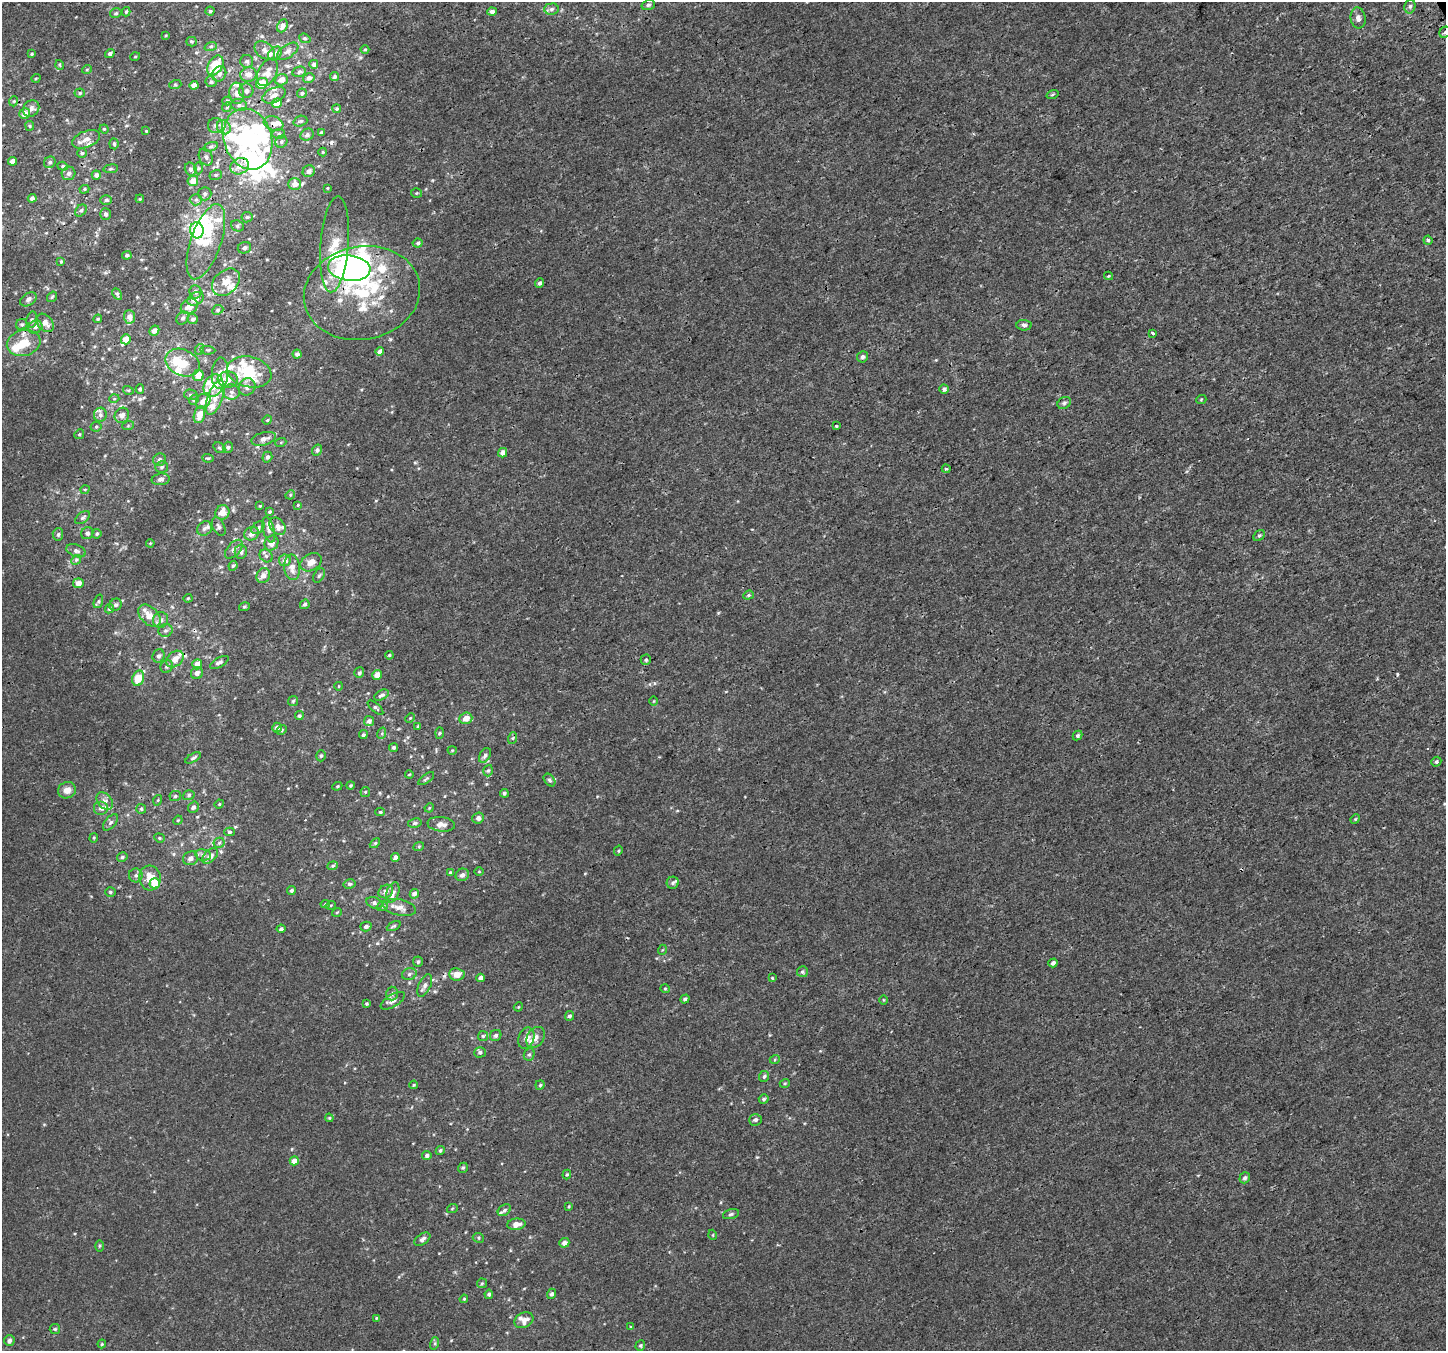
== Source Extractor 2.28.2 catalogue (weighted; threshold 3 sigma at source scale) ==
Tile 10 of 4 x 4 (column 2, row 3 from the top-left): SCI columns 1598-3041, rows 1569-2917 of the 5995 x 5869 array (HDU 1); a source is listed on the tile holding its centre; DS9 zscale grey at full resolution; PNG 1448 x 1353 px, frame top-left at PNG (2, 2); each listed source drawn as its Kron ellipse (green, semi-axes under 4 px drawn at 4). Shown black and unused: <1% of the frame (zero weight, under 3 of 4 exposures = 5% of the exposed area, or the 3 px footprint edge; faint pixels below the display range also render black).
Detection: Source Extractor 2.28.2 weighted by HDU 2 'WHT'; one run over the whole footprint, this tile lists its part. Background 4.80e-04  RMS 0.0014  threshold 0.00625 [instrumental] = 3 sigma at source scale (4.5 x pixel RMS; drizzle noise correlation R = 1.50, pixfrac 1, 0.0396/0.0396 arcsec/px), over >= 5 px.
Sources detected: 422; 7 inside a brighter object's white glare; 6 cosmic-ray / hot-pixel residue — neither listed nor drawn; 44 inside a brighter listed object's ellipse — not listed separately; the other 365 listed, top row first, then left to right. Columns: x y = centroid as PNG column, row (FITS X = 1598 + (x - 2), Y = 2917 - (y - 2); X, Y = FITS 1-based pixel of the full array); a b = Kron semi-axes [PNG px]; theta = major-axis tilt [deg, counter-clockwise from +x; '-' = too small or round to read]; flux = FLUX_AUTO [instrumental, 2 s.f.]
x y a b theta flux
648 5 7 5 15 0.29
1410 6 7 5 75 0.3
551 9 7 5 4 0.39
210 11 4 4 - 0.18
492 11 4 4 - 0.52
126 12 4 3 - 0.19
116 13 6 4 15 0.22
1358 18 10 7 -82 0.67
282 26 7 5 64 0.68
1445 32 6 5 - 0.28
166 35 4 2 - 0.12
305 38 6 4 -19 0.18
191 42 5 4 - 0.21
211 46 6 4 18 0.21
365 49 4 3 - 0.12
265 50 11 7 -36 0.74
288 51 12 6 35 0.52
110 53 5 4 - 0.35
275 53 8 6 42 0.48
31 54 3 3 - 0.14
135 57 5 3 - 0.11
247 61 6 6 - 0.36
314 64 4 4 - 0.34
60 65 5 3 - 0.13
215 65 11 7 58 3.8
87 69 5 3 - 0.12
267 72 14 9 63 1.3
299 72 7 5 13 0.26
219 74 8 6 60 0.52
248 74 8 7 - 0.97
334 77 5 4 - 0.26
36 78 5 3 - 0.12
309 78 6 4 13 0.48
281 80 6 5 - 1
211 82 6 5 - 0.29
262 83 6 5 - 2.2
175 85 6 4 18 0.18
194 85 4 4 - 0.79
246 91 7 7 - 0.53
80 93 5 4 - 0.19
237 93 11 7 -85 0.84
302 93 5 4 - 0.22
1052 94 6 3 19 0.18
274 95 12 7 24 0.81
14 101 5 3 - 0.12
227 101 5 4 - 0.22
277 103 5 4 - 1.7
239 105 8 6 -14 0.39
227 107 5 4 - 0.18
31 108 9 7 49 0.57
337 109 4 4 - 0.2
25 114 6 5 - 0.88
300 121 7 5 18 0.23
274 123 10 7 -19 0.77
30 126 5 4 - 0.17
216 126 7 7 - 0.52
224 127 8 6 -49 0.61
104 129 5 4 - 0.15
146 131 4 4 - 0.11
321 133 3 3 - 0.27
279 134 6 5 - 0.23
307 135 7 5 31 0.35
86 139 15 8 22 0.98
248 139 31 23 -73 23
281 142 6 5 - 0.31
114 144 5 4 - 0.21
211 147 7 4 18 0.28
323 152 4 4 - 0.12
82 153 4 4 - 0.2
206 157 9 6 -63 0.46
12 161 4 4 - 0.84
50 162 6 5 - 0.35
63 166 5 4 - 0.18
240 166 9 8 - 1.1
198 168 6 4 90 0.18
111 169 7 3 8 0.18
191 169 6 6 - 0.43
309 171 6 5 - 0.56
69 173 7 6 - 0.48
96 175 4 4 - 0.59
216 175 6 5 - 0.22
193 181 5 5 - 1.2
295 184 6 6 - 0.9
327 188 4 3 - 0.1
84 189 5 4 - 0.18
416 193 5 5 - 0.16
205 194 6 6 - 0.36
32 198 4 4 - 0.47
140 199 4 3 - 0.14
106 200 6 5 - 0.25
196 200 6 5 - 0.31
81 210 7 5 49 0.28
106 214 6 5 - 0.37
247 217 5 5 - 0.21
237 226 7 5 -22 0.27
197 230 8 6 -78 9.9
1428 240 4 4 - 0.31
206 242 39 15 71 4
418 243 5 4 - 0.29
334 244 48 14 86 4.6
244 248 7 5 23 0.32
127 255 5 4 - 0.24
61 261 4 3 - 0.14
349 268 21 12 -7 39
1108 276 4 3 - 0.13
226 282 16 11 43 1.6
540 283 5 4 - 0.36
195 292 7 6 - 0.45
362 293 58 46 10 15
117 294 6 4 -61 0.22
52 297 5 3 - 0.17
28 299 9 6 33 0.46
195 299 8 6 31 0.95
189 306 9 7 35 1.2
218 310 6 4 24 0.2
129 317 6 5 - 0.84
183 318 7 5 49 0.29
98 319 4 4 - 0.14
193 319 5 5 - 0.38
32 320 8 5 79 0.32
45 323 10 7 -49 1
22 324 6 5 - 0.25
1024 325 7 5 -3 0.38
35 327 7 6 - 0.53
154 331 5 4 - 0.64
1153 333 4 2 - 0.22
126 339 5 5 - 1.7
24 343 17 13 15 2.4
200 349 5 3 - 0.2
208 350 8 3 -4 0.18
380 352 4 4 - 0.67
297 354 4 4 - 0.38
862 357 5 5 - 0.36
182 363 18 13 -25 2.5
249 372 22 15 -13 6.4
220 373 16 8 86 1.2
198 375 5 5 - 1.6
228 379 10 8 -4 1.2
213 386 12 9 62 2.6
247 387 9 8 - 0.74
140 389 4 4 - 0.25
944 389 5 4 - 0.47
128 390 5 3 - 0.15
231 392 8 7 - 0.57
191 395 7 5 -12 0.28
215 398 18 7 70 1.5
114 399 5 3 - 0.12
194 400 5 4 - 0.21
1201 400 5 3 - 0.12
203 401 8 6 46 0.98
1064 403 7 5 29 0.28
100 415 7 6 - 0.42
122 415 8 7 - 0.75
199 415 9 5 76 1.5
267 420 5 4 - 0.17
128 426 6 4 19 0.15
836 426 4 3 - 0.15
96 427 5 5 - 0.19
79 434 5 4 - 0.15
264 439 12 6 14 0.77
281 442 5 3 - 0.13
228 447 5 4 - 0.25
219 448 6 4 -30 0.23
317 450 6 5 - 0.34
503 453 5 4 - 0.76
267 457 5 5 - 0.41
208 458 5 4 - 0.16
160 460 6 6 - 0.38
162 467 6 5 - 0.33
946 469 4 4 - 0.19
161 479 9 6 8 0.48
85 489 5 3 - 0.12
290 495 5 4 - 0.15
298 505 4 4 - 0.13
260 506 4 3 - 0.14
222 512 7 7 - 1.2
270 512 4 4 - 0.22
83 518 8 5 37 0.32
278 526 9 7 -52 0.84
219 527 10 6 -64 0.4
205 528 8 6 44 0.4
258 528 7 5 39 0.35
269 530 13 5 -74 0.5
87 533 6 5 - 0.39
58 534 6 5 - 0.26
97 534 5 4 - 0.23
252 534 7 6 - 0.75
1259 536 6 4 47 0.24
150 543 4 3 - 0.12
271 543 8 6 61 0.85
234 549 11 6 49 0.51
76 551 10 6 -20 0.47
241 552 7 6 - 0.4
266 556 7 6 - 0.38
76 560 5 4 - 0.21
285 560 6 6 - 0.62
311 562 11 8 31 1
233 566 5 4 - 0.19
292 567 13 8 -85 1
263 576 7 6 - 0.73
319 576 8 5 62 0.26
78 583 5 4 - 0.9
748 595 5 4 - 0.2
188 598 4 4 - 0.14
98 601 7 4 70 0.23
305 604 5 4 - 0.3
116 605 6 6 - 0.34
244 607 5 4 - 0.2
109 609 5 4 - 0.2
149 616 13 8 -45 1.7
160 620 8 7 - 0.59
165 630 7 6 - 0.32
389 655 4 3 - 0.17
159 656 7 6 - 0.37
175 659 10 7 42 1.1
646 660 5 5 - 0.26
219 662 10 4 29 0.41
197 664 5 4 - 1.4
167 666 7 6 - 0.31
197 673 6 6 - 0.6
359 673 5 5 - 0.22
377 675 5 4 - 0.79
138 678 8 5 70 2.6
339 686 4 2 - 0.095
382 695 8 4 28 0.37
293 701 5 5 - 0.23
654 701 5 3 - 0.11
375 708 9 4 -40 0.27
299 716 4 4 - 0.25
410 718 5 3 - 0.12
466 718 6 5 - 1.2
369 721 5 5 - 0.53
418 726 4 3 - 0.14
277 728 5 5 - 0.59
281 730 6 4 28 0.21
382 733 6 4 72 0.18
439 733 6 3 87 0.15
363 735 4 4 - 0.23
1077 736 5 4 - 0.26
513 738 6 4 71 0.2
394 747 5 4 - 0.26
452 750 4 4 - 0.14
485 755 8 5 60 0.38
321 756 6 4 72 0.24
193 758 8 4 31 0.26
1436 762 5 4 - 0.27
488 771 6 4 72 0.23
409 774 4 3 - 0.11
426 779 9 3 36 0.22
549 780 7 5 -51 0.27
350 785 4 4 - 0.16
337 786 5 4 - 0.16
67 790 9 8 - 1
365 792 5 4 - 0.17
504 793 4 4 - 0.27
189 795 6 4 18 0.22
175 796 6 5 - 0.23
158 800 5 3 - 0.13
105 801 10 7 -51 0.63
219 804 5 4 - 0.14
193 807 6 5 - 0.41
101 808 7 7 - 0.59
429 808 5 4 - 0.13
141 809 5 5 - 0.19
380 812 5 4 - 0.2
478 818 6 5 - 0.56
1355 819 5 4 - 0.14
178 820 5 4 - 0.14
110 822 10 5 49 0.36
415 823 7 4 9 0.27
441 824 14 7 -7 0.97
229 832 5 4 - 0.25
94 838 4 3 - 0.13
159 838 5 4 - 0.19
219 843 5 5 - 0.25
375 843 6 4 44 0.18
419 846 5 3 - 0.14
618 851 5 3 - 0.14
203 855 8 5 -10 0.46
210 856 9 6 43 1.1
122 857 5 4 - 0.26
191 858 8 6 25 0.56
395 858 4 4 - 0.53
333 866 5 4 - 0.2
450 872 4 3 - 0.18
479 872 5 3 - 0.11
136 875 7 7 - 0.37
462 875 7 6 - 0.53
150 878 12 11 - 1.9
155 883 5 5 - 2.8
673 883 6 6 - 0.27
349 884 6 4 11 0.27
291 890 4 4 - 0.31
386 891 7 6 - 0.65
110 892 5 4 - 0.22
393 892 10 6 73 0.46
414 894 5 4 - 0.61
375 903 8 5 -22 0.45
325 904 4 4 - 0.2
331 905 5 3 - 0.12
382 906 6 4 19 0.21
399 907 17 8 -12 1
337 912 5 3 - 0.12
366 926 6 5 - 0.36
394 926 7 4 26 0.21
281 929 4 3 - 0.29
662 950 5 3 - 0.11
418 962 5 5 - 0.25
1053 963 4 4 - 0.49
802 972 5 5 - 0.25
409 974 7 5 18 0.35
457 974 8 6 -4 1.3
481 978 4 4 - 0.62
772 978 4 3 - 0.13
425 985 12 6 64 0.57
665 989 5 4 - 0.16
392 994 7 6 - 0.37
685 999 5 4 - 0.35
884 1000 5 3 - 0.11
393 1001 13 6 32 0.74
366 1004 4 4 - 0.21
518 1007 5 3 - 0.12
569 1016 5 4 - 0.28
496 1035 6 5 - 0.34
483 1036 5 5 - 0.19
536 1037 11 8 59 0.89
526 1038 11 8 71 1.1
480 1052 6 5 - 0.35
529 1054 6 5 - 0.28
775 1059 5 3 - 0.15
764 1076 6 5 - 0.28
785 1083 5 3 - 0.16
414 1085 4 3 - 0.15
540 1085 5 4 - 0.21
764 1099 5 4 - 0.25
329 1118 4 3 - 0.15
755 1120 6 5 - 0.35
440 1151 5 4 - 0.22
427 1155 5 4 - 0.36
294 1161 4 4 - 1
463 1168 5 4 - 0.23
567 1174 5 4 - 0.17
1245 1178 6 5 - 0.38
569 1206 4 3 - 0.13
452 1209 5 3 - 0.12
504 1210 7 5 34 0.31
731 1214 8 5 16 0.27
516 1224 9 5 5 1
713 1235 5 3 - 0.11
478 1238 6 4 -23 0.21
422 1239 9 5 36 0.5
564 1243 5 4 - 0.65
99 1246 6 4 89 0.18
482 1283 5 4 - 0.16
489 1294 4 4 - 0.3
552 1294 5 4 - 0.36
464 1299 4 3 - 0.15
376 1318 3 3 - 0.12
524 1320 10 7 27 0.9
631 1327 3 3 - 0.13
55 1329 5 5 - 0.21
9 1340 5 5 - 0.49
435 1343 6 4 72 0.21
102 1344 4 3 - 0.15
640 1345 5 5 - 0.21
Overlapping masked pixels (flux is a lower limit): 5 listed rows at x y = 274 123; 248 139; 334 244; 362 293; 267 457
Isophote crosses this tile's border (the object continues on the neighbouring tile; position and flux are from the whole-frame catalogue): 1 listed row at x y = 1445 32